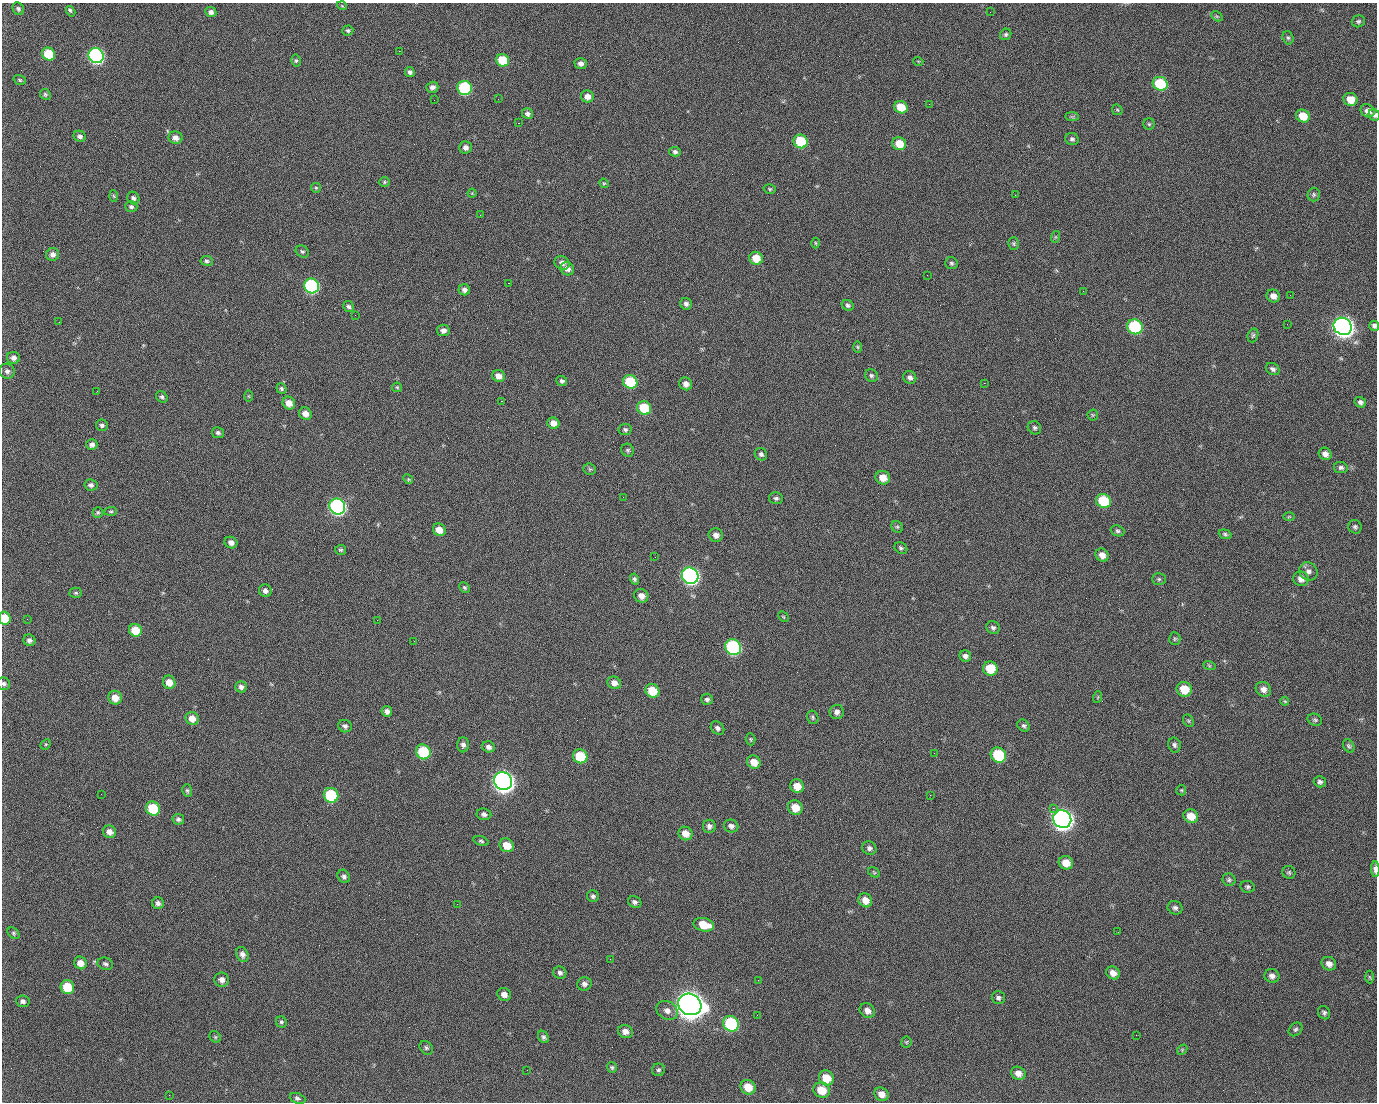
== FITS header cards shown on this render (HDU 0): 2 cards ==
NAXIS1  =                 1375 / length of data axis 1
NAXIS2  =                 1100 / length of data axis 2

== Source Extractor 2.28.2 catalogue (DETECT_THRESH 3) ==
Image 1375 x 1100 px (HDU 0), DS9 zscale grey, 1 PNG px = 1 image px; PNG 1379 x 1104 px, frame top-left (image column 1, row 1100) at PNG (2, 3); each listed source drawn as its Kron ellipse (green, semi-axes under 4 px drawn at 4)
Background 1450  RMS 29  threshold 86.3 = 3 sigma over >= 5 px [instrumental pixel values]
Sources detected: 269; all 269 listed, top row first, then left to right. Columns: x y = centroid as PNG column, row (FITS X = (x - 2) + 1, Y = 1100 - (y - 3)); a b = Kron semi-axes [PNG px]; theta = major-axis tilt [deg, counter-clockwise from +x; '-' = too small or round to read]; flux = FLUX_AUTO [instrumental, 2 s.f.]
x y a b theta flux
342 6 5 3 - 1.5e+03
18 9 6 5 - 4.6e+03
71 11 5 3 - 6.8e+03
211 12 6 5 - 7.1e+03
990 12 3 2 - 1.6e+03
1217 16 6 4 -30 2.5e+03
1358 21 7 6 - 4.1e+03
348 30 5 5 - 3.6e+03
1006 34 6 5 - 3.7e+03
1288 38 7 5 -72 3.8e+03
399 51 2 2 - 2.2e+04
48 54 7 6 - 7.3e+04
96 56 8 7 - 5.1e+05
503 60 6 6 - 5.8e+04
296 61 6 5 - 3.3e+03
918 61 5 3 - 1.6e+03
581 64 6 5 - 8.0e+03
410 72 5 4 - 5.3e+03
20 80 6 4 -18 2.6e+03
1160 84 7 7 - 1.0e+05
432 87 6 5 - 6.9e+03
465 88 7 7 - 1.8e+05
45 94 6 5 - 3.2e+03
587 96 6 6 - 1.3e+04
498 99 2 2 - 1.2e+03
1350 99 7 6 - 2.6e+04
434 100 2 2 - 4.1e+03
929 104 2 2 - 8.5e+02
901 107 7 6 - 3.5e+04
1117 110 6 5 - 2.6e+03
1368 111 7 6 - 1.0e+04
528 114 6 5 - 6.3e+03
1374 115 6 5 - 6.0e+03
1303 116 7 6 - 3.5e+04
1072 117 7 4 0 2.9e+03
518 123 2 2 - 2.3e+04
1149 124 5 5 - 3.0e+03
80 136 6 5 - 5.9e+03
175 138 7 6 - 1.1e+04
1072 139 7 6 - 4.9e+03
801 141 7 6 - 9.2e+04
899 144 7 6 - 3.2e+04
465 147 6 6 - 9.5e+03
675 152 6 4 -12 4.5e+03
384 182 6 5 - 2.7e+03
604 183 5 4 - 2.1e+03
316 188 5 5 - 2.5e+03
770 189 6 4 -16 2.8e+03
472 193 4 4 - 1.8e+03
1314 194 7 6 - 3.8e+03
1015 195 2 2 - 6.9e+03
114 196 6 4 -87 2.4e+03
133 198 6 5 - 5.7e+03
131 207 6 5 - 4.3e+03
480 215 2 2 - 9.0e+02
1055 237 6 4 71 2.3e+03
815 243 5 3 - 1.9e+03
1014 243 6 5 - 3.2e+03
302 251 7 5 -33 3.7e+03
53 254 6 6 - 9.4e+03
756 258 7 6 - 3.2e+04
207 261 6 5 - 3.9e+03
562 263 8 6 -25 9.5e+03
951 263 6 6 - 3.7e+03
567 269 7 6 - 9.9e+03
927 275 2 2 - 8.4e+02
508 283 2 2 - 5.7e+04
312 286 8 7 - 3.2e+05
464 290 6 5 - 8.0e+03
1083 291 3 2 - 3.3e+03
1290 295 3 2 - 2.2e+03
1273 296 7 6 - 1.1e+04
686 304 6 5 - 6.4e+03
848 305 6 5 - 4.6e+03
348 307 6 5 - 5.1e+03
355 315 2 2 - 1.0e+03
59 322 2 2 - 1.3e+03
1287 324 2 2 - 1.2e+03
1343 326 9 8 - 1.4e+06
1374 326 5 5 - 5.2e+03
1135 327 8 7 - 1.8e+05
443 330 6 5 - 9.8e+03
1253 335 7 5 72 3.5e+03
858 347 6 4 -88 2.2e+03
13 358 6 5 - 8.9e+03
1273 369 7 5 -32 5.5e+03
7 371 8 7 - 6.7e+03
498 376 6 6 - 1.4e+04
871 376 7 6 - 4.6e+03
910 378 7 6 - 6.7e+03
562 381 5 5 - 4.9e+03
630 382 7 6 - 9.3e+04
984 383 2 2 - 2.0e+04
686 384 7 6 - 1.0e+04
397 387 5 4 - 2.6e+03
281 389 5 5 - 3.5e+03
97 391 3 2 - 1.4e+03
249 396 5 3 - 1.9e+03
162 397 6 5 - 4.3e+03
501 401 3 2 - 5.8e+04
1360 402 6 5 - 5.5e+03
289 403 6 6 - 1.8e+04
644 408 7 6 - 6.9e+04
305 414 7 6 - 1.4e+04
1093 415 5 5 - 2.5e+03
553 423 6 5 - 1.5e+04
102 425 6 5 - 4.5e+03
1034 428 7 6 - 4.5e+03
625 429 6 5 - 4.6e+03
218 433 6 5 - 4.7e+03
92 445 5 5 - 7.5e+03
628 450 6 6 - 3.7e+03
761 454 6 6 - 5.1e+03
1325 454 7 6 - 9.8e+03
1341 468 7 5 -11 4.9e+03
590 469 6 5 - 3.1e+03
883 478 7 6 - 2.1e+04
408 479 5 4 - 2.2e+03
91 485 6 5 - 5.5e+03
623 497 2 2 - 3.0e+03
776 498 7 5 -12 4.7e+03
1103 501 8 7 - 8.9e+04
337 507 8 7 - 5.6e+05
111 511 6 4 4 2.6e+03
98 513 5 5 - 2.9e+03
1289 517 6 3 1 2.1e+03
897 527 6 5 - 3.1e+03
1355 527 7 6 - 4.5e+03
439 530 7 6 - 2.0e+04
1118 531 7 5 -21 4.2e+03
1225 534 6 4 -20 3.6e+03
716 535 7 6 - 9.6e+03
231 542 6 5 - 9.9e+03
901 548 7 5 -32 3.6e+03
341 550 5 5 - 3.1e+03
1102 555 7 6 - 1.3e+04
655 557 2 2 - 7.7e+02
1308 571 9 8 - 8.5e+03
690 576 8 8 - 6.7e+05
635 579 5 4 - 4.4e+03
1159 579 7 5 -1 3.7e+03
1301 579 7 7 - 1.2e+04
464 588 6 4 -44 3.3e+03
265 591 6 6 - 7.6e+03
76 593 6 5 - 3.3e+03
641 596 7 6 - 1.3e+04
783 617 6 3 -45 1.9e+03
5 618 6 6 - 4.0e+04
27 619 2 2 - 4.3e+03
377 620 2 2 - 1.2e+04
993 628 7 6 - 5.3e+03
135 630 6 6 - 4.0e+04
1175 639 6 5 - 3.2e+03
29 640 6 5 - 7.2e+03
414 641 2 2 - 7.9e+02
733 647 8 7 - 3.2e+05
965 656 6 5 - 7.0e+03
1209 665 6 4 -20 2.5e+03
990 669 7 7 - 4.5e+04
169 682 7 6 - 1.9e+04
614 683 7 6 - 1.1e+04
4 684 6 6 - 4.8e+03
241 687 6 5 - 7.1e+03
1184 689 8 7 - 3.8e+04
1263 689 8 7 - 1.1e+04
652 691 7 6 - 4.4e+04
1098 697 6 3 71 2.0e+03
115 698 7 6 - 2.0e+04
707 699 6 5 - 5.2e+03
1285 701 4 4 - 2.0e+03
387 711 5 5 - 7.3e+03
837 712 7 7 - 8.0e+03
813 717 7 5 -76 3.6e+03
192 718 7 6 - 2.0e+04
1315 720 7 6 - 3.7e+03
1188 721 7 5 -60 3.0e+03
345 726 7 6 - 5.2e+03
1024 726 7 5 -40 4.4e+03
717 728 7 6 - 5.8e+03
750 739 6 5 - 2.6e+03
46 744 6 4 43 2.5e+03
463 745 7 5 -90 6.7e+03
1175 745 7 6 - 5.2e+03
1349 746 7 5 -61 3.4e+03
488 747 6 5 - 6.8e+03
423 752 7 7 - 9.6e+04
934 753 2 2 - 1.7e+03
998 755 8 7 - 1.2e+05
580 756 7 7 - 7.1e+04
754 762 7 6 - 2.1e+04
503 781 9 8 - 1.5e+06
1320 782 6 5 - 4.9e+03
797 786 7 6 - 2.4e+04
187 790 6 5 - 3.3e+03
1181 790 5 5 - 2.6e+03
101 794 2 2 - 2.2e+03
331 795 7 7 - 1.3e+05
930 795 2 2 - 7.9e+03
153 808 7 6 - 7.1e+04
795 808 8 7 - 2.9e+04
1053 808 2 2 - 1.6e+04
484 814 7 6 - 7.0e+03
1191 816 7 6 - 2.9e+04
178 819 6 5 - 4.9e+03
1062 819 9 8 - 1.5e+06
709 826 6 6 - 7.0e+03
731 826 7 6 - 6.3e+03
109 832 6 6 - 1.2e+04
685 833 7 6 - 1.9e+04
481 841 8 4 -16 3.6e+03
507 845 7 6 - 2.6e+04
869 848 7 6 - 6.0e+03
1066 863 7 6 - 2.3e+04
1375 869 8 4 -89 1.1e+04
874 872 6 4 -30 2.6e+03
1289 872 6 6 - 3.6e+03
344 876 7 6 - 5.4e+03
1229 880 6 6 - 4.1e+03
1248 887 7 6 - 4.2e+03
593 896 6 5 - 4.5e+03
865 900 7 6 - 1.7e+04
635 902 7 5 -24 5.3e+03
158 903 6 6 - 5.9e+03
457 904 3 2 - 1.5e+03
1175 908 7 6 - 5.9e+03
704 925 10 6 -13 4.1e+04
1118 932 3 2 - 2.6e+03
13 933 7 5 -44 3.2e+03
242 954 8 6 -67 8.4e+03
610 959 3 2 - 2.7e+03
80 963 6 6 - 1.7e+04
105 964 8 6 -17 5.3e+03
1329 964 7 6 - 1.1e+04
560 973 6 6 - 5.7e+03
1113 973 7 6 - 1.3e+04
1272 976 7 6 - 8.4e+03
1369 977 6 4 -87 2.3e+03
222 980 7 7 - 9.5e+03
758 980 3 2 - 2.2e+03
584 984 7 6 - 6.8e+03
67 987 7 6 - 5.9e+04
504 994 7 6 - 1.1e+04
998 998 7 6 - 4.9e+03
23 1001 6 5 - 5.6e+03
690 1004 12 10 -29 3.0e+06
667 1010 11 9 -30 1.1e+04
867 1011 8 7 - 1.3e+04
1324 1013 7 6 - 4.6e+03
757 1015 3 2 - 1.4e+03
281 1022 6 5 - 3.9e+03
731 1024 8 7 - 1.9e+05
1296 1029 8 6 44 4.1e+03
625 1031 7 6 - 1.1e+04
1136 1035 2 2 - 9.7e+02
215 1037 6 5 - 2.5e+03
543 1037 6 5 - 4.5e+03
906 1042 5 5 - 2.5e+03
426 1048 8 6 -46 4.0e+03
1182 1050 6 4 48 2.6e+03
612 1067 5 5 - 3.5e+03
527 1070 2 2 - 8.4e+02
658 1070 6 6 - 4.0e+03
1018 1073 7 6 - 1.2e+04
826 1078 8 7 - 3.5e+04
748 1087 8 7 - 3.0e+04
822 1090 8 7 - 3.6e+04
881 1094 7 6 - 1.4e+04
169 1095 2 2 - 5.6e+03
298 1098 8 5 -20 4.7e+03
At the frame edge (FLAGS 8, measured only in part): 5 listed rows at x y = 1374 115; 1374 326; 5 618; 4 684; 1375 869